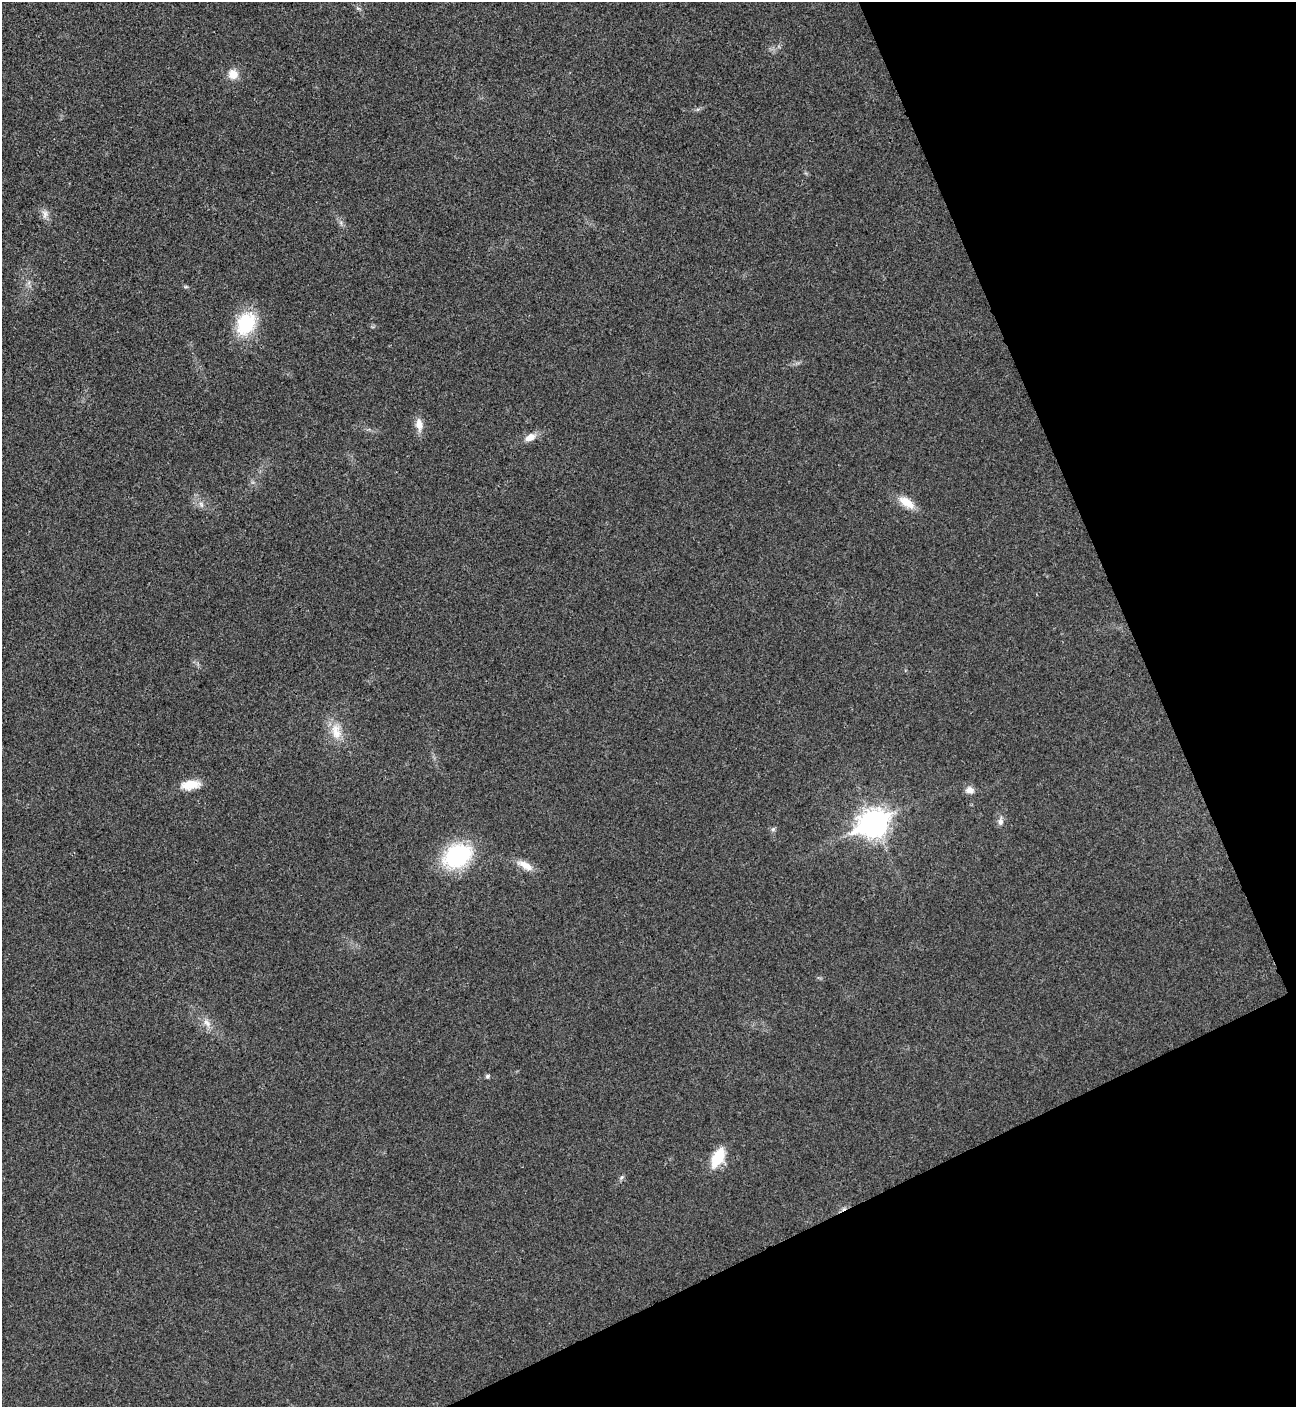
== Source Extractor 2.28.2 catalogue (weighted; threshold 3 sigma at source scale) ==
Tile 12 of 4 x 4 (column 4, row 3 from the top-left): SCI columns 4176-5469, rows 1411-2815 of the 5625 x 5635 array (HDU 1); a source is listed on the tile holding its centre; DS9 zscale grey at full resolution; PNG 1298 x 1409 px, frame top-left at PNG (2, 2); no overlay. Shown black and unused: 22% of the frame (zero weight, under 3 of 4 exposures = <1% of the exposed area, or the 3 px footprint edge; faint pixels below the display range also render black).
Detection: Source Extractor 2.28.2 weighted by HDU 2 'WHT'; one run over the whole footprint, this tile lists its part. Background 0.0197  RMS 0.0056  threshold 0.025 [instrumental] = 3 sigma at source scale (4.5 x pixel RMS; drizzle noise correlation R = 1.50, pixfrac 1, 0.05/0.05 arcsec/px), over >= 5 px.
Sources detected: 20; all 20 listed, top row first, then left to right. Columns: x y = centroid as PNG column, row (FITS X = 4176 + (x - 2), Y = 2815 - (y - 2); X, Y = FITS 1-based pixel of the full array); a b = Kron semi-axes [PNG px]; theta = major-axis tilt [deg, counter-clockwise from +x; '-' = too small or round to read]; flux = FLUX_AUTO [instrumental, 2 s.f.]
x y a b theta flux
233 74 11 11 - 6.2
45 214 13 6 86 2.6
186 287 6 4 -17 0.7
246 323 25 18 65 30
419 424 15 9 -82 5
530 437 13 8 27 4.8
907 502 24 10 -34 8
201 504 8 5 -46 1.6
336 732 23 12 -76 9.3
190 785 21 10 7 9.7
970 790 10 8 -1 3.5
1000 821 10 7 84 2.2
874 823 11 9 24 580
773 829 6 5 - 1.1
458 856 25 18 28 58
525 865 23 9 -28 6.2
207 1023 13 8 -51 3.7
487 1076 5 5 - 0.99
718 1158 18 10 61 19
622 1177 6 4 70 0.95